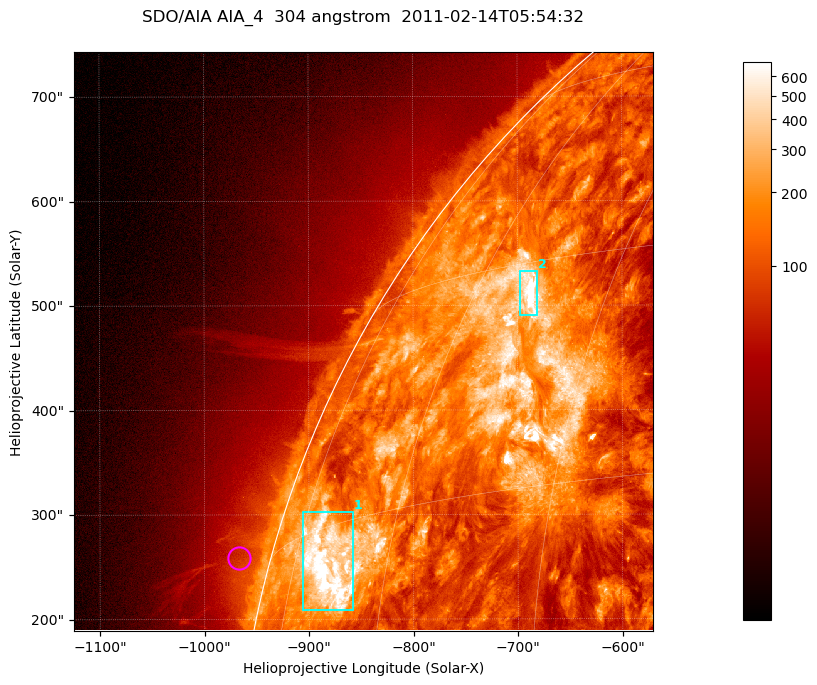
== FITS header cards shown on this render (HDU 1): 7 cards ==
TELESCOP= 'SDO/AIA '           / For AIA: SDO/AIA
INSTRUME= 'AIA_4   '           / For AIA: AIA_ATA1, AIA_ATA2, AIA_ATA3 or AIA_AT
WAVELNTH=                  304 / [angstrom] Wavelength
WAVEUNIT= 'angstrom'           / Wavelength unit: angstrom
DATE-OBS= '2011-02-14T05:54:32.124' / [ISO] Date when observation started; ISO 8
CTYPE1  = 'HPLN-TAN'           / CTYPE1; Typically HPLN
CTYPE2  = 'HPLT-TAN'           / CTYPE2; Typically HPLT

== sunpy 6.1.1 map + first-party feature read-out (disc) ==
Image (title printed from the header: SDO/AIA AIA_4  304 angstrom  2011-02-14T05:54:32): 923 x 923 px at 0.6 arcsec/px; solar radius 972 arcsec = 1619 px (partial field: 4.9% of the solar disc is inside the frame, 47% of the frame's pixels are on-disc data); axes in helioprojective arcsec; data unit not stated in the header (colour bar unlabelled)
Orientation: roll -0.132 deg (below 1 deg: not rotated)
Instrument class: DISC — disc imager (sunpy class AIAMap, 304 A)
Bright regions (active regions / flare kernels): reference = the on-disc median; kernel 7 px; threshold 5 sigma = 368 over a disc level ~130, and >= 1.15x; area >= 851 px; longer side >= 11 px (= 6.6 arcsec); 2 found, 2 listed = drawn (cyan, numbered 1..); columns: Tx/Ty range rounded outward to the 2 arcsec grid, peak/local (2 s.f.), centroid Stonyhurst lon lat
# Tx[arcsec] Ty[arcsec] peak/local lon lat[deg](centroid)
1 -906..-858 208..304 8.7 -68 +12
2 -698..-680 490..534 15 -53 +28
Off-limb structures (1.02-1.3 R_sun): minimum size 400 px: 4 found; the strongest spans PA ~75..80 deg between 1.02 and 1.06 R_sun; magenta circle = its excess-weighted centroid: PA ~75 deg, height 1.03 R_sun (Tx ~-968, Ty ~258 arcsec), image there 1.5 x the reference